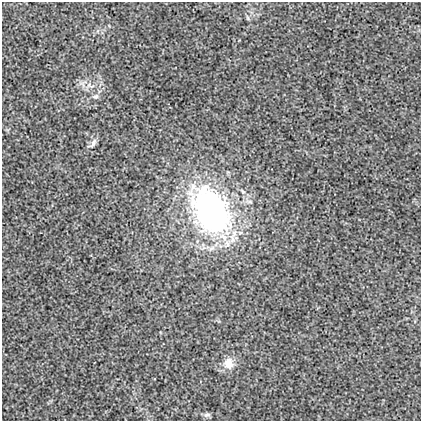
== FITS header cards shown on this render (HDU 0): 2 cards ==
NAXIS1  =                  419
NAXIS2  =                  419

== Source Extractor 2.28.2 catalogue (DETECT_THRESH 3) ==
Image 419 x 419 px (HDU 0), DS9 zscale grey, 1 PNG px = 1 image px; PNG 423 x 423 px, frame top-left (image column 1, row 419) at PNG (2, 2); no overlay
Background 0.00208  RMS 0.017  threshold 0.0513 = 3 sigma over >= 5 px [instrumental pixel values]
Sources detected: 7; all 7 listed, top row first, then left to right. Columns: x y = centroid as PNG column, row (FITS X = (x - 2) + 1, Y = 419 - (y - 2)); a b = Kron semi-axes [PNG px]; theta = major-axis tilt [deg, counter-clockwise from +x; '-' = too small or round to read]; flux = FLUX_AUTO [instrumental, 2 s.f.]
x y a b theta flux
248 18 6 4 -88 1.6
89 85 7 4 71 2.5
96 96 8 7 - 3.6
93 143 17 6 49 5
211 211 45 30 -59 360
229 364 15 12 -77 15
207 415 11 6 11 2.9